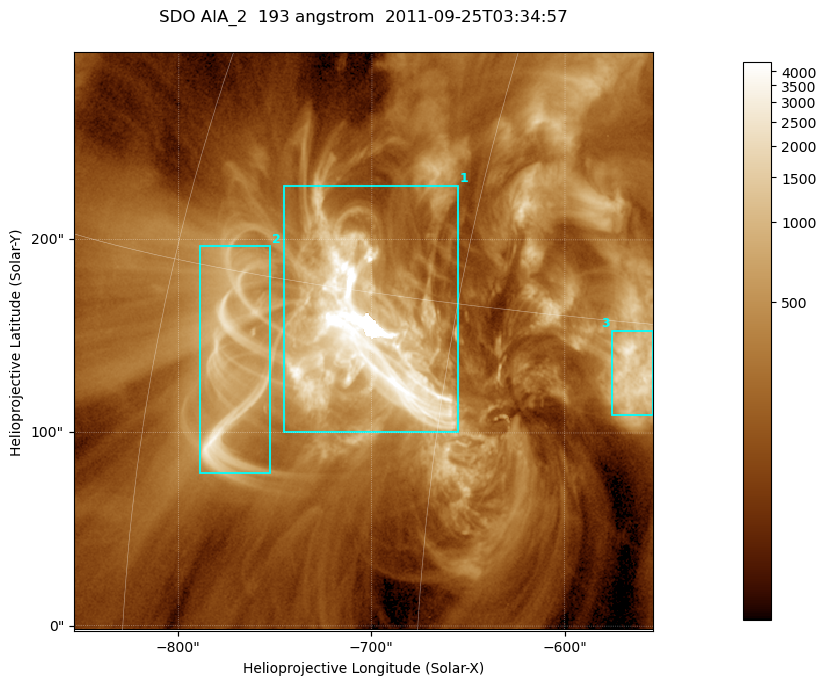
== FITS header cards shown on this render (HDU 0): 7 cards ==
TELESCOP= 'SDO     '           /
INSTRUME= 'AIA_2   '           /
WAVELNTH=                  193 /
WAVEUNIT= 'angstrom'           /
DATE-OBS= '2011-09-25T03:34:57.68' /
CTYPE1  = 'HPLN-TAN'           /
CTYPE2  = 'HPLT-TAN'           /

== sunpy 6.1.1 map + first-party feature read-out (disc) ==
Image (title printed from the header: SDO AIA_2  193 angstrom  2011-09-25T03:34:57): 499 x 499 px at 0.601 arcsec/px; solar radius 957 arcsec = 1592 px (partial field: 3.1% of the solar disc is inside the frame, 100% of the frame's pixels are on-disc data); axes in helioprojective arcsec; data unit not stated in the header (colour bar unlabelled)
Orientation: roll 0.0577 deg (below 1 deg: not rotated)
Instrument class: DISC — disc imager (sunpy class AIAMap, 193 A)
Bright regions (active regions / flare kernels): reference = the on-disc median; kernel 5 px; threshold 5 sigma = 746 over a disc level ~222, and >= 1.15x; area >= 249 px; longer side >= 6 px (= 3.6 arcsec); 3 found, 3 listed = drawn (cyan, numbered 1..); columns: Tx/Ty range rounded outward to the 2 arcsec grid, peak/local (2 s.f.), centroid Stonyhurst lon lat
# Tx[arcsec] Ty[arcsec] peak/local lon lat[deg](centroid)
1 -746..-654 100..228 74 -49 +14
2 -790..-752 78..198 10 -56 +12
3 -576..-554 108..154 12 -37 +13